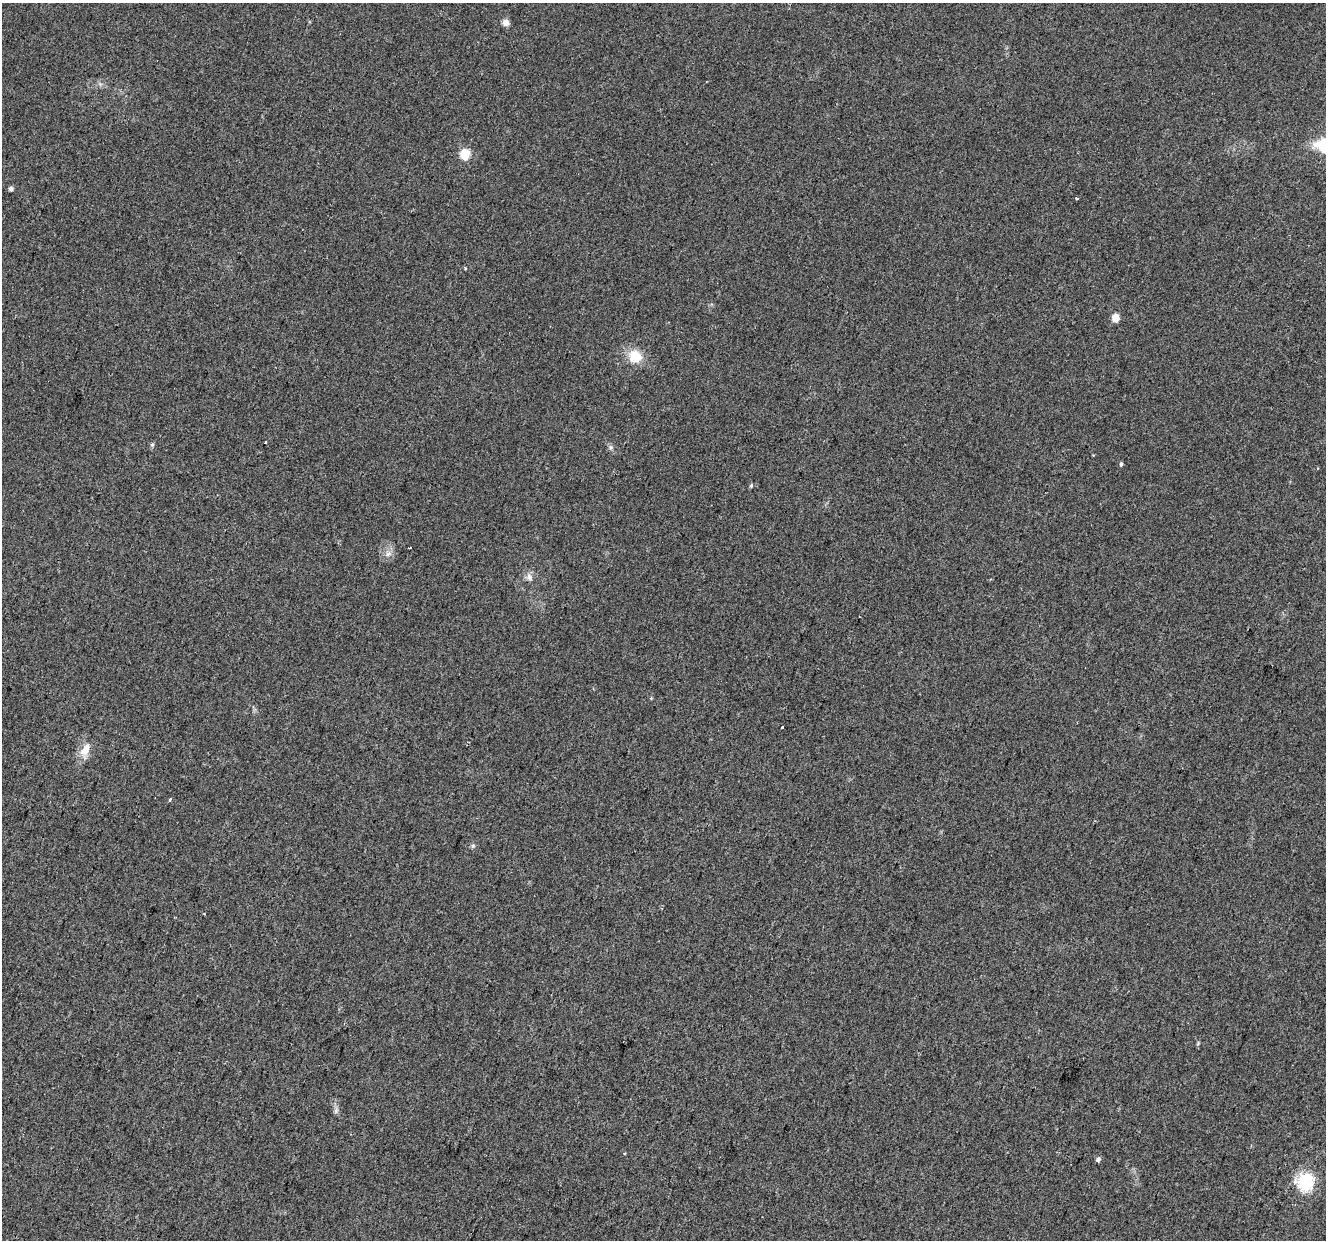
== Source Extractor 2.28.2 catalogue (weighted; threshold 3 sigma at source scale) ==
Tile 7 of 4 x 4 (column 3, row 2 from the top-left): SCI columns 2684-4007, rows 2811-4048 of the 5424 x 5592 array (HDU 1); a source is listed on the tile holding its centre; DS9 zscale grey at full resolution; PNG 1328 x 1242 px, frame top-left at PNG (2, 3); no overlay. Shown black and unused: <1% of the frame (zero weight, under 2 of 3 exposures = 3% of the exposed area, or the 3 px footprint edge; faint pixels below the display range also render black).
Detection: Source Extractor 2.28.2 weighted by HDU 2 'WHT'; one run over the whole footprint, this tile lists its part. Background 0.0309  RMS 0.0073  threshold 0.0328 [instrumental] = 3 sigma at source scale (4.5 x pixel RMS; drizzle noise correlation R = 1.50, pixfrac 1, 0.0396/0.0396 arcsec/px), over >= 5 px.
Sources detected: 22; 2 cosmic-ray / hot-pixel residue — not listed; the other 20 listed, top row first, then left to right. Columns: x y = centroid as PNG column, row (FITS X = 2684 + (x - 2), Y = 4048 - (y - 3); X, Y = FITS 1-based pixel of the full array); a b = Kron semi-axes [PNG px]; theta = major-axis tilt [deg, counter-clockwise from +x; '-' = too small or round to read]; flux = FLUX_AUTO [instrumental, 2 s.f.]
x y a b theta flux
506 23 7 7 - 4.1
465 154 6 6 - 28
11 189 5 4 - 2.1
1076 198 3 3 - 2.8
1115 318 5 5 - 13
635 356 14 13 - 16
152 445 5 5 - 1.1
610 447 7 4 -72 1.4
1121 464 5 4 - 1.1
751 486 5 4 - 0.99
409 548 3 2 - 0.62
388 554 7 4 19 1.9
529 577 10 7 -57 3.2
782 727 3 2 - 2.4
85 750 19 10 59 8.8
170 799 3 3 - 3.5
473 846 6 4 -46 1.2
1198 1043 6 4 57 0.84
1098 1159 5 4 - 2.1
1305 1182 25 23 57 25